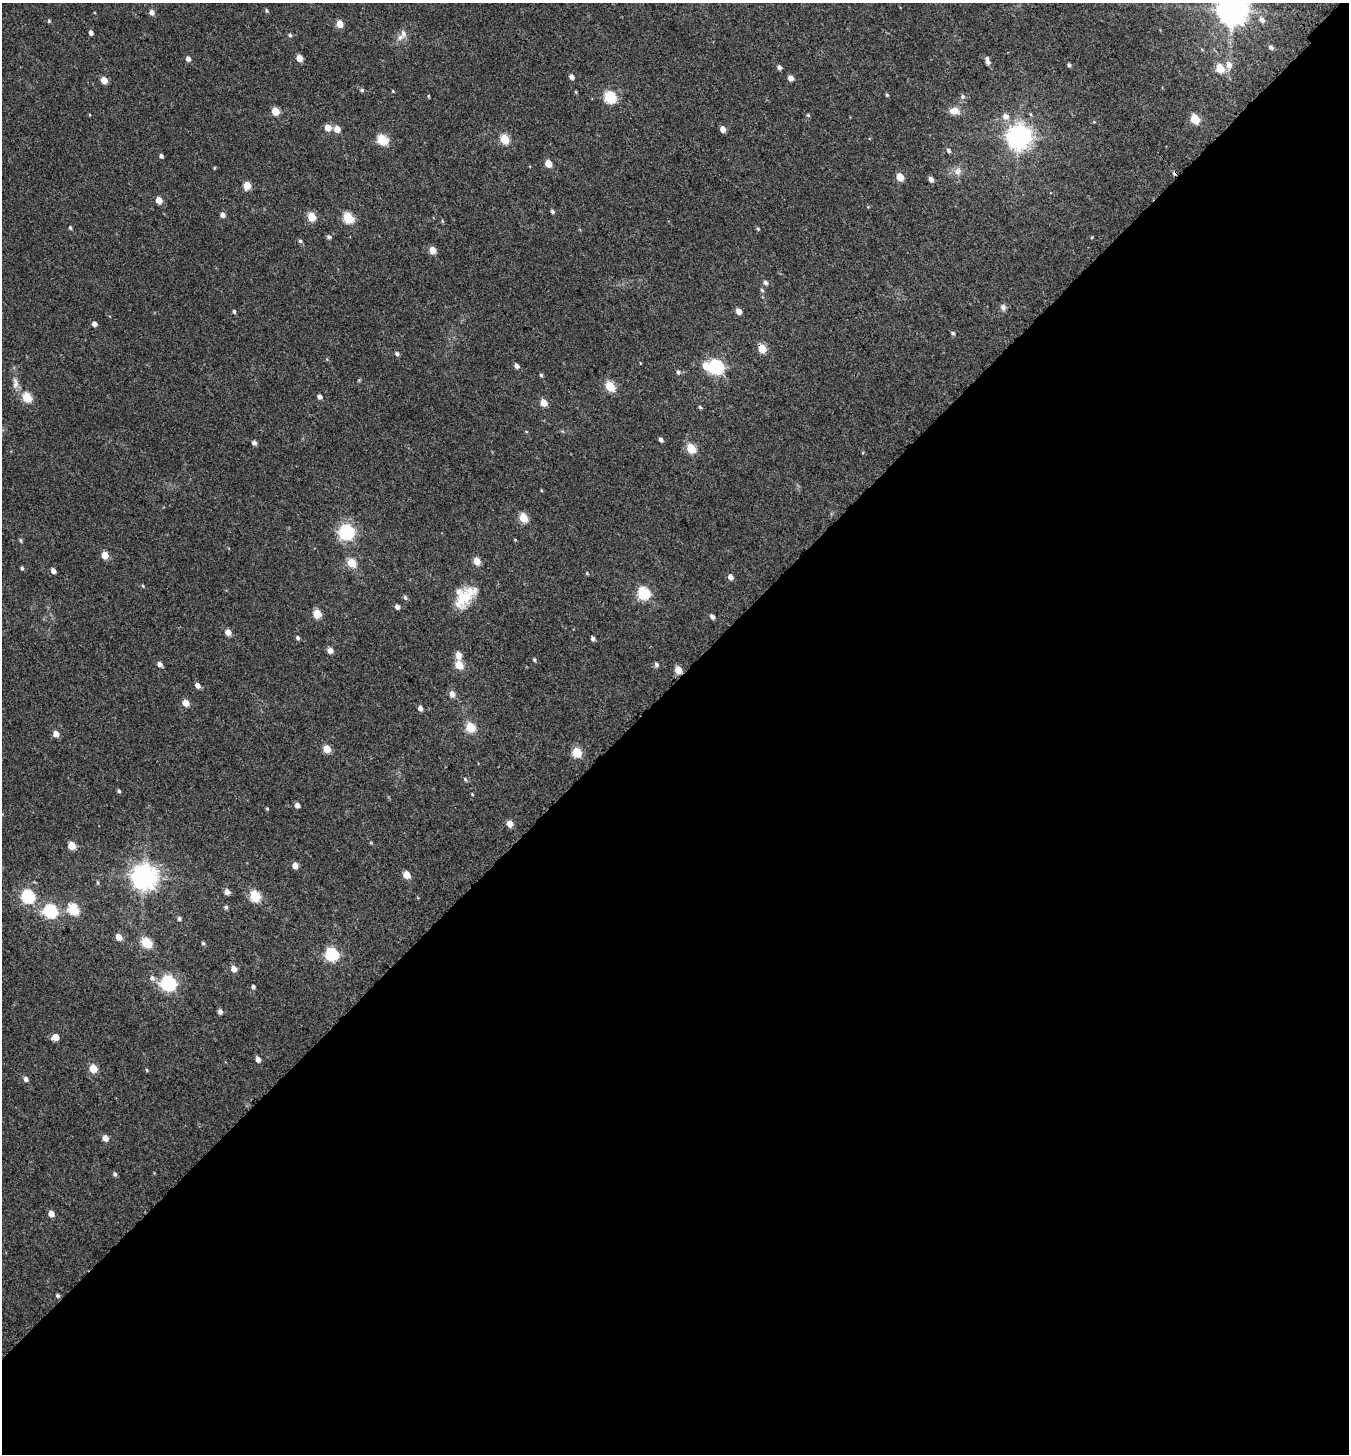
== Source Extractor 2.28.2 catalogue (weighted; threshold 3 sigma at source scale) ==
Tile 4 of 2 x 2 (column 2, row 2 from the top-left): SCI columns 1579-2925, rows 163-1614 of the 3252 x 3260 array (HDU 1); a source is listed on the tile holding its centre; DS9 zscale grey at full resolution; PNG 1351 x 1456 px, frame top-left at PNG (2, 3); no overlay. Shown black and unused: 53% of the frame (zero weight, under 3 of 4 exposures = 17% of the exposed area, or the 3 px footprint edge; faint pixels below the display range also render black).
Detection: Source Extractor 2.28.2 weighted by HDU 2 'WHT'; one run over the whole footprint, this tile lists its part. Background 0.0293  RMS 0.0053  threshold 0.0238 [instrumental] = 3 sigma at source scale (4.5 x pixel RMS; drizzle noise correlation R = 1.50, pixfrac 1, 0.0396/0.0396 arcsec/px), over >= 5 px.
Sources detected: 159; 1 inside a brighter object's white glare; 1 cosmic-ray / hot-pixel residue — not listed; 2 inside a brighter listed object's ellipse — not listed separately; the other 155 listed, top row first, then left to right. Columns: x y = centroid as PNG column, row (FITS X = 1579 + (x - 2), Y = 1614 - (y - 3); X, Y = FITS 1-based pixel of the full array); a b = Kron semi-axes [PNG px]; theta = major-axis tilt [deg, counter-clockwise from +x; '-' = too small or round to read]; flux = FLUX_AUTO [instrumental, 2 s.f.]
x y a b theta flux
1232 10 9 9 - 890
267 11 5 5 - 0.75
152 12 6 5 - 2.4
1262 20 8 6 -59 2.5
49 21 5 4 - 0.6
340 24 5 4 - 7.4
91 33 4 4 - 1.9
290 35 5 5 - 0.92
400 37 11 8 40 2.8
1271 47 6 5 - 1.5
299 58 5 4 - 6.9
188 59 5 4 - 2.6
987 61 11 5 -74 1.8
1069 65 5 4 - 0.94
1229 65 9 7 -74 3.3
779 67 5 4 - 1.6
1220 68 6 5 - 17
571 77 5 4 - 2.2
791 78 5 5 - 3.5
104 80 5 5 - 6.7
362 90 5 4 - 0.8
393 91 5 3 - 0.41
576 92 6 3 -71 0.44
887 95 4 4 - 0.66
428 96 5 3 - 0.44
962 96 6 6 - 1.2
609 97 6 5 - 48
275 111 5 5 - 12
954 111 14 10 -3 4.1
808 115 5 4 - 0.62
1006 116 7 7 - 3.2
1195 119 6 5 - 22
328 128 5 4 - 7.9
337 129 5 5 - 5.1
723 129 5 4 - 4
1019 137 8 8 - 470
505 139 6 5 - 21
382 140 6 5 - 33
948 151 5 5 - 1.2
161 156 4 4 - 1.4
548 163 5 4 - 8.8
214 168 5 3 - 0.45
957 171 11 10 - 3.3
900 177 5 5 - 9.7
931 179 5 4 - 2.6
247 185 5 5 - 10
159 200 5 4 - 5.9
552 212 5 4 - 1.1
222 215 5 4 - 2.5
312 217 5 5 - 18
348 218 6 5 - 32
70 227 5 4 - 0.71
758 229 4 4 - 0.74
329 237 5 5 - 1.3
1092 237 4 3 - 0.42
300 241 4 4 - 0.85
433 250 5 4 - 7.9
765 283 6 5 - 1.5
762 290 6 4 -45 0.76
1003 307 9 7 -73 1.7
234 311 4 4 - 1
738 311 5 4 - 4.4
94 324 4 4 - 2.8
953 333 5 4 - 0.99
762 349 5 5 - 14
397 354 5 5 - 1.2
640 363 4 2 - 0.28
517 366 5 4 - 2.4
716 367 7 6 - 100
678 372 5 5 - 1.1
541 375 4 4 - 0.77
15 383 18 8 -88 3.8
610 386 6 5 - 27
27 397 6 5 - 22
319 397 5 4 - 1.8
544 403 5 4 - 7.6
700 407 4 4 - 0.74
526 431 5 3 - 0.41
661 440 5 4 - 1.6
254 443 5 4 - 1.8
691 448 5 5 - 24
541 490 5 3 - 0.42
523 517 5 5 - 18
346 532 7 6 - 120
20 540 5 5 - 0.71
515 540 4 3 - 0.38
105 555 5 5 - 8.9
477 561 5 4 - 8.3
351 563 5 5 - 17
22 568 5 4 - 0.75
53 571 5 4 - 2.6
587 573 4 4 - 0.53
730 577 5 5 - 2.6
143 586 5 3 - 0.47
643 593 6 6 - 56
405 597 6 4 -45 1.1
465 597 32 15 48 14
397 607 4 4 - 2
317 614 5 5 - 15
712 617 5 4 - 1.9
228 632 5 4 - 4.7
297 638 4 4 - 1.2
593 638 4 3 - 1.7
330 650 5 5 - 3.9
458 655 7 5 -80 4.5
534 660 4 3 - 0.73
160 664 5 4 - 2.4
459 665 5 5 - 15
656 665 6 4 -75 1.4
678 670 5 4 - 8.6
197 685 5 4 - 2.9
452 694 7 6 - 2.9
185 703 5 4 - 7.1
420 708 5 4 - 2.2
470 727 5 5 - 24
56 734 5 5 - 4.2
327 749 5 5 - 11
576 752 5 5 - 24
465 779 6 4 -55 0.75
119 791 5 4 - 0.81
472 794 4 3 - 0.46
297 805 4 4 - 2.5
267 808 4 4 - 0.56
510 824 5 4 - 6.2
371 843 4 4 - 0.52
72 845 5 5 - 11
295 866 5 4 - 4.3
406 875 5 5 - 8.8
144 877 8 8 - 500
98 883 6 3 -89 0.64
227 892 7 6 - 2
28 896 6 6 - 67
255 896 6 5 - 37
226 907 5 4 - 1.1
73 909 6 5 - 42
50 911 6 6 - 76
179 918 5 5 - 1.1
118 937 5 4 - 5.6
146 943 6 5 - 31
203 943 5 4 - 0.75
331 954 6 6 - 67
234 969 5 5 - 4.4
152 978 7 7 - 1.9
168 983 7 6 - 120
253 987 5 4 - 1.3
220 1012 5 4 - 2.2
55 1037 5 5 - 6.3
258 1059 5 4 - 3.1
93 1068 5 5 - 16
147 1070 5 4 - 0.62
26 1079 5 5 - 1.8
105 1138 5 4 - 4.4
115 1174 5 4 - 1.2
51 1213 5 4 - 4.6
57 1295 5 4 - 0.94
Overlapping masked pixels (flux is a lower limit): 2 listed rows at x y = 762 349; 678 670
Isophote crosses this tile's border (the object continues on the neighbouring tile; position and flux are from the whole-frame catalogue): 1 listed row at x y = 1232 10